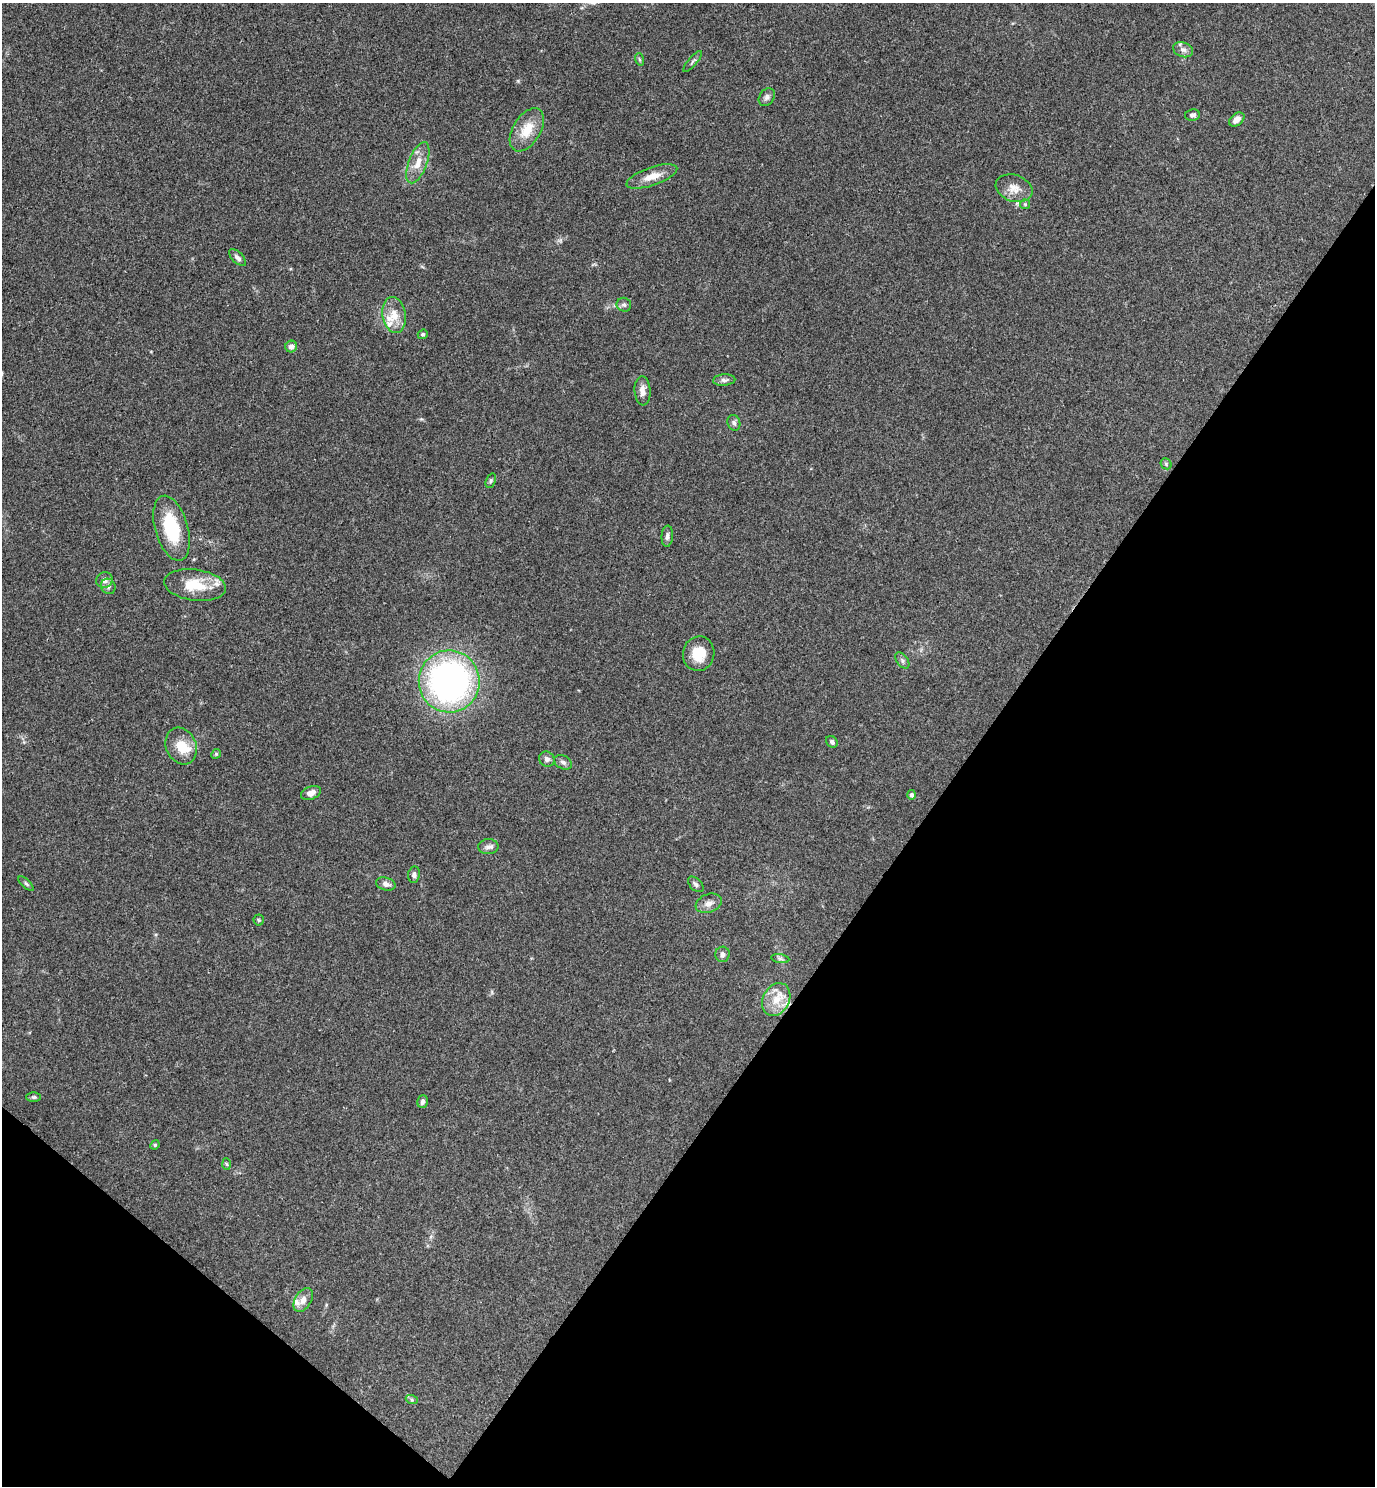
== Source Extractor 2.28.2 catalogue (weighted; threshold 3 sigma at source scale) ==
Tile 15 of 4 x 4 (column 3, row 4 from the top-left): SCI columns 2901-4273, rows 2-1485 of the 5942 x 5939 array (HDU 1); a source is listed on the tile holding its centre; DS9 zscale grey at full resolution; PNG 1377 x 1488 px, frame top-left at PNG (2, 3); each listed source drawn as its Kron ellipse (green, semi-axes under 4 px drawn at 4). Shown black and unused: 34% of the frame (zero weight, under 3 of 4 exposures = <1% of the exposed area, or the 3 px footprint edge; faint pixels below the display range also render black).
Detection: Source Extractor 2.28.2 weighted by HDU 2 'WHT'; one run over the whole footprint, this tile lists its part. Background 0.0527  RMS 0.0052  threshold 0.0232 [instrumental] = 3 sigma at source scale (4.5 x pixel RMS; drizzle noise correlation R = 1.50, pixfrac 1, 0.05/0.05 arcsec/px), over >= 5 px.
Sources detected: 58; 6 inside a brighter listed object's ellipse — not listed separately; the other 52 listed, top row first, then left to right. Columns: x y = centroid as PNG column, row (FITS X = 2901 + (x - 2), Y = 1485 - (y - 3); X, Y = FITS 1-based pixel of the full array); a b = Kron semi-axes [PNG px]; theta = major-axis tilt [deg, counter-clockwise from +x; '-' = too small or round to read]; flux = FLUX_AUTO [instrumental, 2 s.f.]
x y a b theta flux
1183 50 10 7 -18 2.2
639 59 6 4 -71 0.7
693 62 13 4 49 1.1
767 97 10 7 57 1.7
1192 115 7 5 9 1.6
1237 119 8 6 40 3.7
527 130 24 13 58 11
418 163 22 9 69 6.9
652 176 26 9 19 6.7
1014 188 19 13 -19 6
1025 204 5 5 - 0.65
238 258 11 5 -45 1.7
624 305 7 7 - 1.3
394 315 18 11 -82 7.7
423 334 5 4 - 0.85
291 347 6 6 - 2.6
724 380 11 5 4 1.6
642 391 14 8 -86 3.7
734 423 8 6 -72 1.7
1166 464 6 5 - 0.72
491 481 8 4 71 0.89
172 528 33 16 -74 26
667 536 10 5 86 1.7
104 580 8 7 - 2.8
195 585 31 15 -8 15
108 586 8 7 - 1.5
699 654 17 15 78 11
902 660 9 5 -54 1.4
449 681 31 30 - 190
832 742 6 5 - 1.3
181 746 19 15 -66 9.5
216 754 5 4 - 0.62
547 759 8 7 - 1.9
563 762 9 6 -28 1.7
311 793 10 6 20 3.3
912 795 5 4 - 1.5
488 847 10 7 3 2.1
414 874 8 6 81 1.8
26 884 10 3 -42 0.91
386 884 10 6 -16 2.2
696 884 9 5 -46 1.4
709 903 13 9 21 3.1
259 920 5 5 - 0.68
722 954 7 7 - 2.1
780 959 9 4 -9 1.2
776 1000 17 13 63 8.9
34 1097 7 5 0 1
423 1102 6 5 - 1.6
155 1145 5 4 - 0.66
227 1164 6 4 -87 0.6
303 1300 13 8 59 3.7
412 1400 6 4 -19 0.79